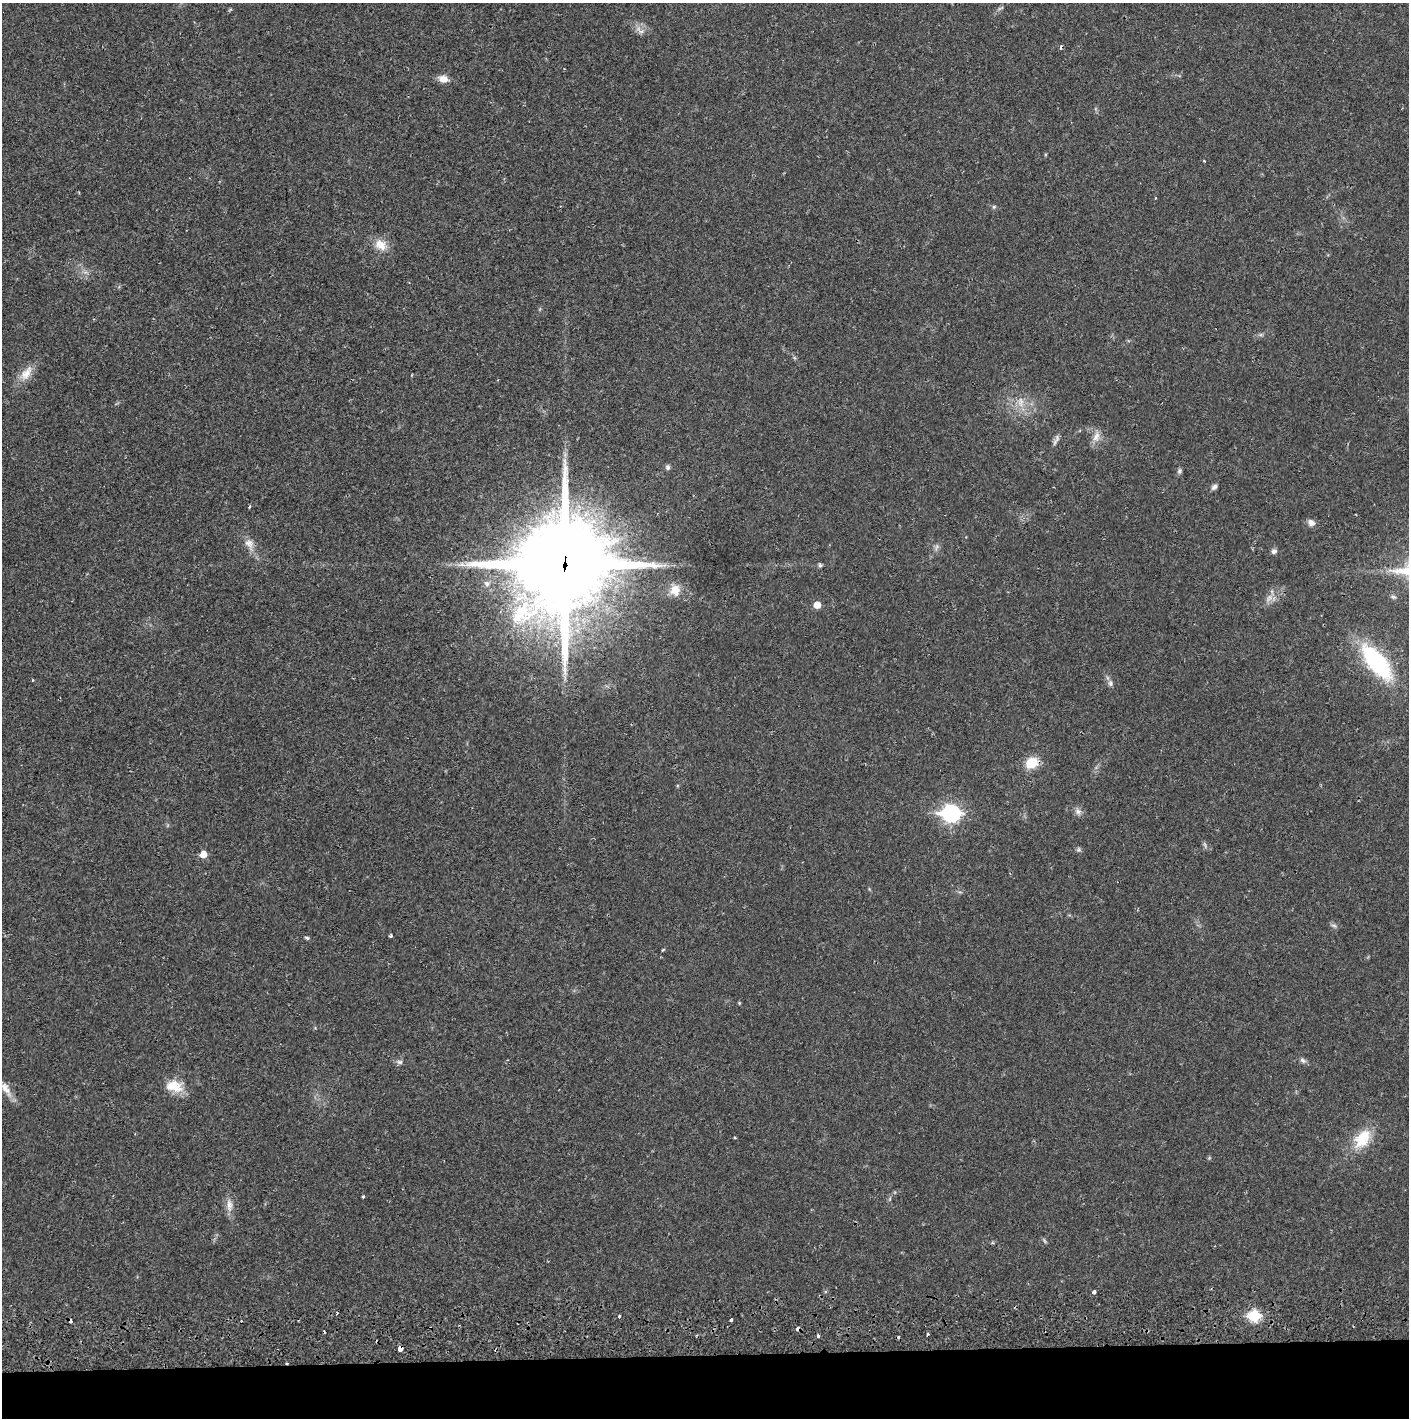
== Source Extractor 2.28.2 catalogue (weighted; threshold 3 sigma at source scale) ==
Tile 8 of 3 x 3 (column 2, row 3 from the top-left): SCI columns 1411-2817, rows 57-1472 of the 4232 x 4364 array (HDU 1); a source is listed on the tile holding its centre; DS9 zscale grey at full resolution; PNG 1411 x 1420 px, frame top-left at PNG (2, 3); no overlay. Shown black and unused: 5% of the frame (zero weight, under 2 of 3 exposures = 3% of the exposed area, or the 3 px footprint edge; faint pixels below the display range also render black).
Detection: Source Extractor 2.28.2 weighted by HDU 2 'WHT'; one run over the whole footprint, this tile lists its part. Background 0.0219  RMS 0.0035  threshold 0.0159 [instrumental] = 3 sigma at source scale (4.5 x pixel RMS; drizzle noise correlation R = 1.50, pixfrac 1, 0.05/0.05 arcsec/px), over >= 5 px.
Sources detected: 61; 1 too faint to see at this stretch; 6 cosmic-ray / hot-pixel residue — not listed; the other 54 listed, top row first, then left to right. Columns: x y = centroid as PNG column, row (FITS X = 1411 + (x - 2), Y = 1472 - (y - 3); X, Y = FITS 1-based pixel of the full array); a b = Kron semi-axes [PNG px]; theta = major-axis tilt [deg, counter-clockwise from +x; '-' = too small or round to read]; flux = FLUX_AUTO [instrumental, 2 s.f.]
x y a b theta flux
1001 8 10 3 20 0.58
230 9 5 4 - 0.43
641 31 7 5 1 0.97
443 79 12 8 -9 2.8
1204 161 4 2 - 0.27
1155 198 3 2 - 0.26
994 207 6 5 - 0.52
380 245 18 13 -37 4.6
26 373 24 12 55 4.8
1021 403 10 7 63 2.3
1096 437 15 8 64 2.7
1055 443 11 3 55 0.75
668 467 6 5 - 0.96
1179 471 7 5 76 0.76
1214 487 8 5 47 1
249 506 4 3 - 0.44
1311 523 10 8 -36 1.6
249 544 14 11 -55 3
936 547 9 4 76 0.86
1274 551 7 6 - 1
564 565 32 30 47 5400
820 565 5 5 - 0.69
487 583 7 6 - 1.1
675 590 15 13 76 4
1393 597 7 5 -26 0.69
817 605 5 5 - 4.4
1377 662 34 14 -51 46
33 680 4 2 - 0.26
1110 683 8 6 -69 1.1
1032 763 13 11 28 7.7
1078 811 9 8 - 1.5
951 813 9 7 -2 110
1079 849 6 4 72 0.55
203 854 6 6 - 3.9
1334 925 8 4 -9 0.74
391 936 4 3 - 0.43
307 938 6 4 -18 0.51
739 1003 5 3 - 0.33
1303 1060 10 6 -45 1
400 1062 8 6 -15 0.94
174 1086 23 14 -11 6.6
6 1089 23 9 -56 3.4
735 1138 4 2 - 0.33
1362 1138 27 16 53 11
363 1197 3 2 - 0.53
229 1205 20 8 -87 2.8
1094 1292 4 3 - 2.2
619 1316 3 3 - 0.63
1254 1316 7 6 - 24
731 1320 3 3 - 0.65
798 1329 4 4 - 1.8
818 1336 3 3 - 1.8
400 1349 4 4 - 8.8
287 1363 3 2 - 0.51
Overlapping masked pixels (flux is a lower limit): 4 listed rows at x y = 564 565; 798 1329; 400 1349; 287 1363
Isophote crosses this tile's border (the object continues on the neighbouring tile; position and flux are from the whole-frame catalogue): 1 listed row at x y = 6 1089